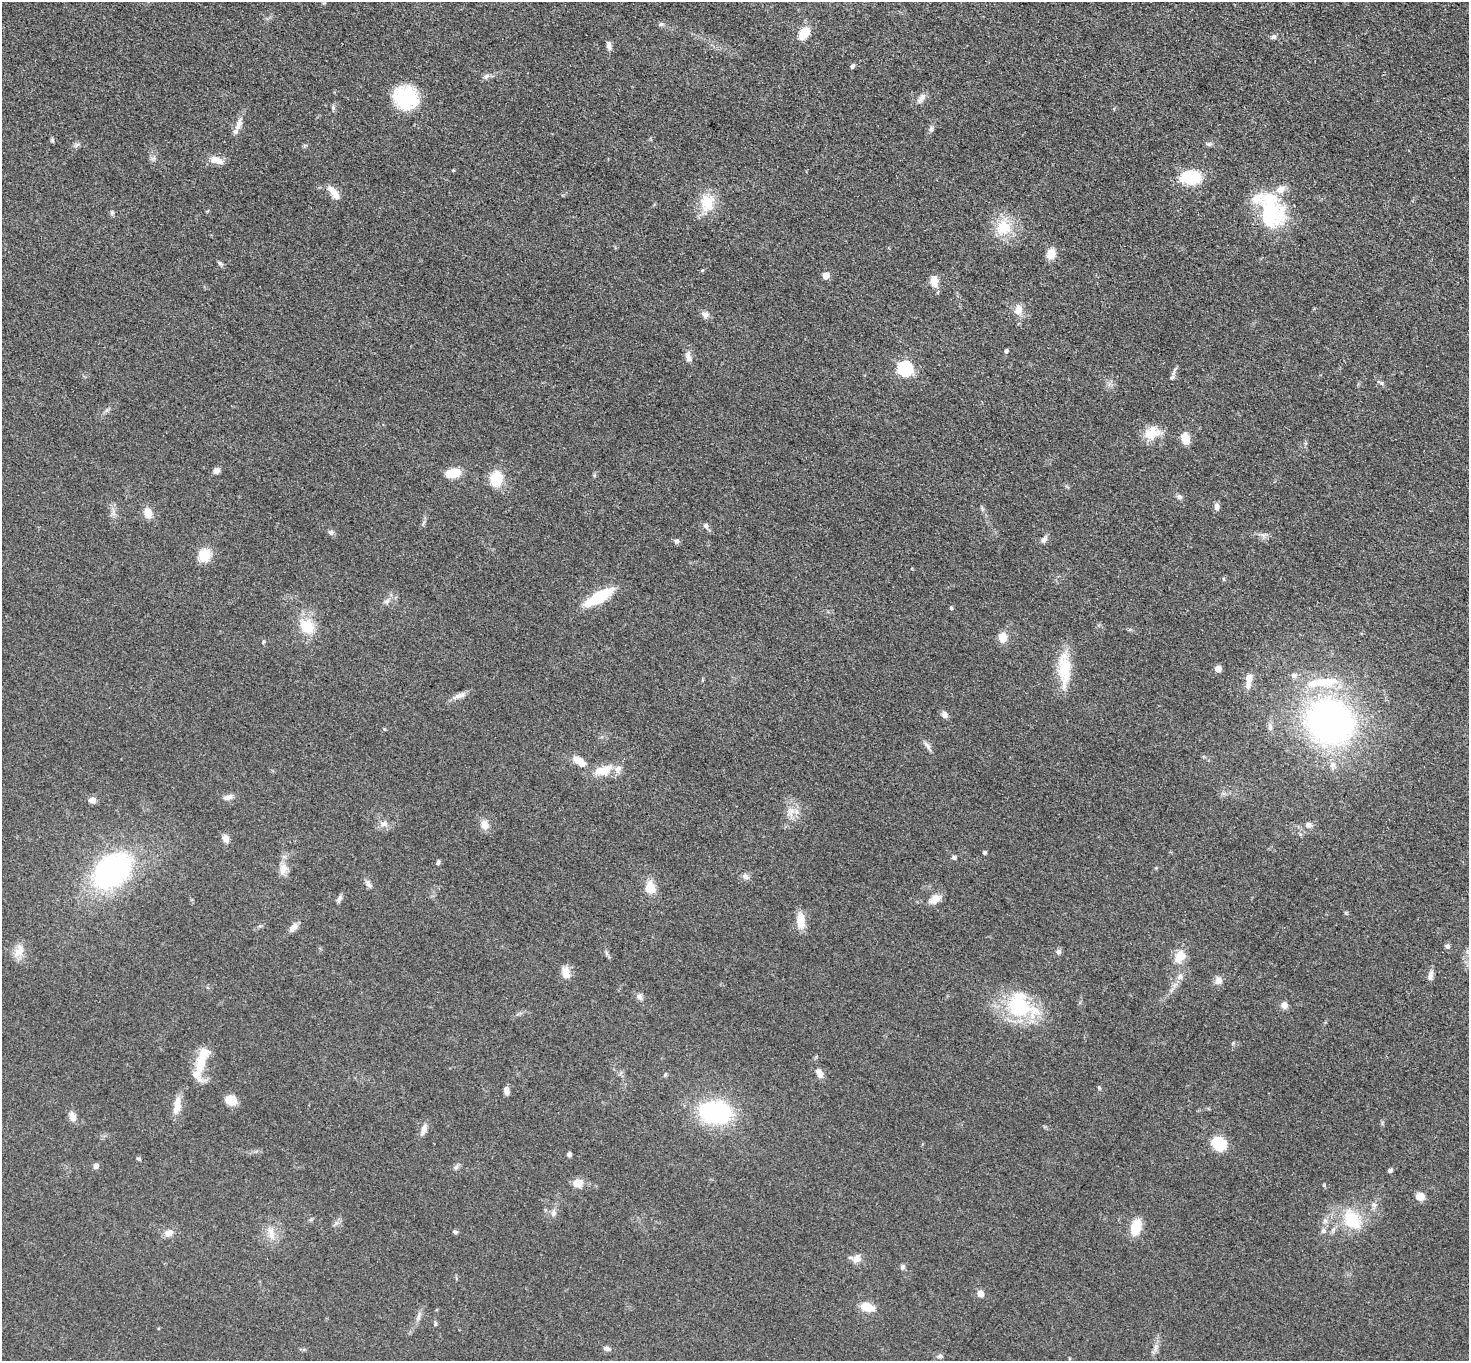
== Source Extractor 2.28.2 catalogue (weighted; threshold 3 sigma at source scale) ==
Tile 10 of 4 x 4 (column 2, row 3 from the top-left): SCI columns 1481-2947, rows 1519-2877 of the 5891 x 5895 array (HDU 1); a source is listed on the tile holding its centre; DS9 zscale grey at full resolution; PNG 1471 x 1363 px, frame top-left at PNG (2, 2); no overlay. Nothing masked; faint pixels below the display range render black.
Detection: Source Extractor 2.28.2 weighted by HDU 2 'WHT'; one run over the whole footprint, this tile lists its part. Background 0.0481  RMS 0.0052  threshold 0.0233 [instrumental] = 3 sigma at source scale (4.5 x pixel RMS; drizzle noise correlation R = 1.50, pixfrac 1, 0.05/0.05 arcsec/px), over >= 5 px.
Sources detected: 140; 2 inside a brighter object's white glare — not listed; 10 inside a brighter listed object's ellipse — not listed separately; the other 128 listed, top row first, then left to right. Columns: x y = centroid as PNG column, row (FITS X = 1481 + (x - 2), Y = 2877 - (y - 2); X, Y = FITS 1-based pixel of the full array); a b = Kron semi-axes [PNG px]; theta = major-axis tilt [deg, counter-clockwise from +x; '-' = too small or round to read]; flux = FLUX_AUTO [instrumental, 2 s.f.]
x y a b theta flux
661 24 7 5 41 0.96
804 33 12 8 59 9.2
1274 37 7 6 - 1.4
609 45 11 6 -82 2
852 66 6 4 51 1
486 76 8 6 40 1.5
406 98 20 19 - 37
921 98 14 7 53 2.8
333 108 8 3 85 0.8
239 124 21 7 70 4.1
931 129 9 5 80 1.4
52 140 6 4 -48 0.75
1208 144 7 5 1 1.1
217 160 18 9 -19 4.6
453 170 5 3 - 0.44
1190 177 19 13 -4 25
333 192 21 8 -51 5.1
707 203 25 18 90 13
112 212 7 5 -69 0.95
1269 213 42 30 -86 37
1003 228 20 19 - 15
1051 254 10 8 75 7
220 263 8 5 -40 1
826 275 5 5 - 6.4
934 281 12 8 -78 6.2
1018 310 14 10 78 4.7
705 315 8 7 - 2.6
1006 351 4 4 - 1.3
688 357 13 7 -72 2.9
905 369 7 6 - 95
1172 378 7 5 46 1.1
107 410 6 4 71 0.95
1152 433 21 16 29 8.9
1185 438 12 9 -78 6.1
216 471 7 6 - 2.6
453 473 16 9 10 10
496 478 14 11 66 17
1180 497 8 6 -32 1.3
1217 507 9 6 -83 2
148 513 12 8 -72 5.5
706 526 8 6 -70 1.5
331 533 7 7 - 1.4
1044 539 10 6 39 1.8
677 541 8 6 0 1.1
204 555 15 13 65 9.5
599 597 31 10 29 23
387 601 9 5 27 1.6
951 608 5 4 - 0.67
307 626 18 16 -64 13
1002 637 8 7 - 7.5
1218 669 5 5 - 4.5
1064 670 43 15 -88 18
1294 675 8 7 - 1.8
1249 678 8 7 - 4.3
1326 681 37 12 5 17
460 695 16 7 18 3.1
945 715 7 6 - 2.3
1329 721 40 38 -58 200
1270 727 12 6 -86 2
927 745 14 5 -49 2.1
578 761 13 11 -32 4.7
603 770 27 12 20 10
228 797 13 7 22 2.4
92 800 8 7 - 2.9
791 811 10 9 - 4
384 824 12 8 -8 3
484 825 12 10 -77 3.7
1308 825 9 7 -23 2
225 838 10 8 -66 2.9
984 852 5 5 - 0.75
954 857 5 5 - 1.1
438 862 7 4 74 1
283 869 16 10 85 4.7
111 871 27 20 32 150
745 876 9 7 -44 1.8
368 884 11 6 -59 1.8
650 888 13 11 -67 9.1
339 899 9 5 65 1.7
935 899 13 9 30 5.2
801 920 20 9 -90 7.4
293 927 12 7 46 3.4
1447 946 6 5 - 1.2
19 951 19 12 63 5.6
1058 952 7 6 - 1.4
1180 956 20 13 57 7.4
566 972 16 9 -79 4.8
1180 976 9 6 75 2.1
1430 976 15 6 86 2.4
1218 980 10 9 - 3
640 997 8 7 - 2
1284 1005 8 7 - 3.1
1018 1007 36 22 -18 43
201 1063 30 11 82 13
819 1073 12 7 -62 3.9
665 1074 6 4 71 0.7
1099 1088 6 3 -20 0.58
506 1091 9 6 -78 2.3
231 1100 11 9 -4 8.2
177 1106 20 8 81 6.9
715 1112 24 17 -3 73
72 1117 12 8 -66 3.3
424 1129 14 7 76 3.2
1219 1144 12 10 -30 19
569 1154 4 4 - 1.6
139 1159 6 3 -19 0.61
96 1166 5 5 - 2.4
456 1167 9 6 45 1.4
1390 1170 5 4 - 1.4
578 1183 12 10 6 5
1420 1196 8 8 - 5.4
1374 1205 6 6 - 1.5
553 1213 10 7 81 2
1352 1220 29 21 -57 21
1325 1221 6 6 - 1.4
1136 1227 14 9 74 14
1323 1231 7 7 - 1.5
455 1232 6 5 - 1.1
168 1233 10 8 12 3.6
271 1233 18 8 -85 4.8
857 1258 12 9 51 3.6
902 1267 7 6 - 1.2
980 1293 5 5 - 5.7
867 1307 18 10 -16 7.7
418 1317 13 5 78 2.2
435 1324 7 3 90 0.68
1155 1347 7 4 71 1.5
607 1348 9 6 -21 1.6
939 1356 8 5 26 1.1
Unlisted compact peaks at least as high as the median listed source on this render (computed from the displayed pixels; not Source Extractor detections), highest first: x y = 1324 1185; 1381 383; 384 729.